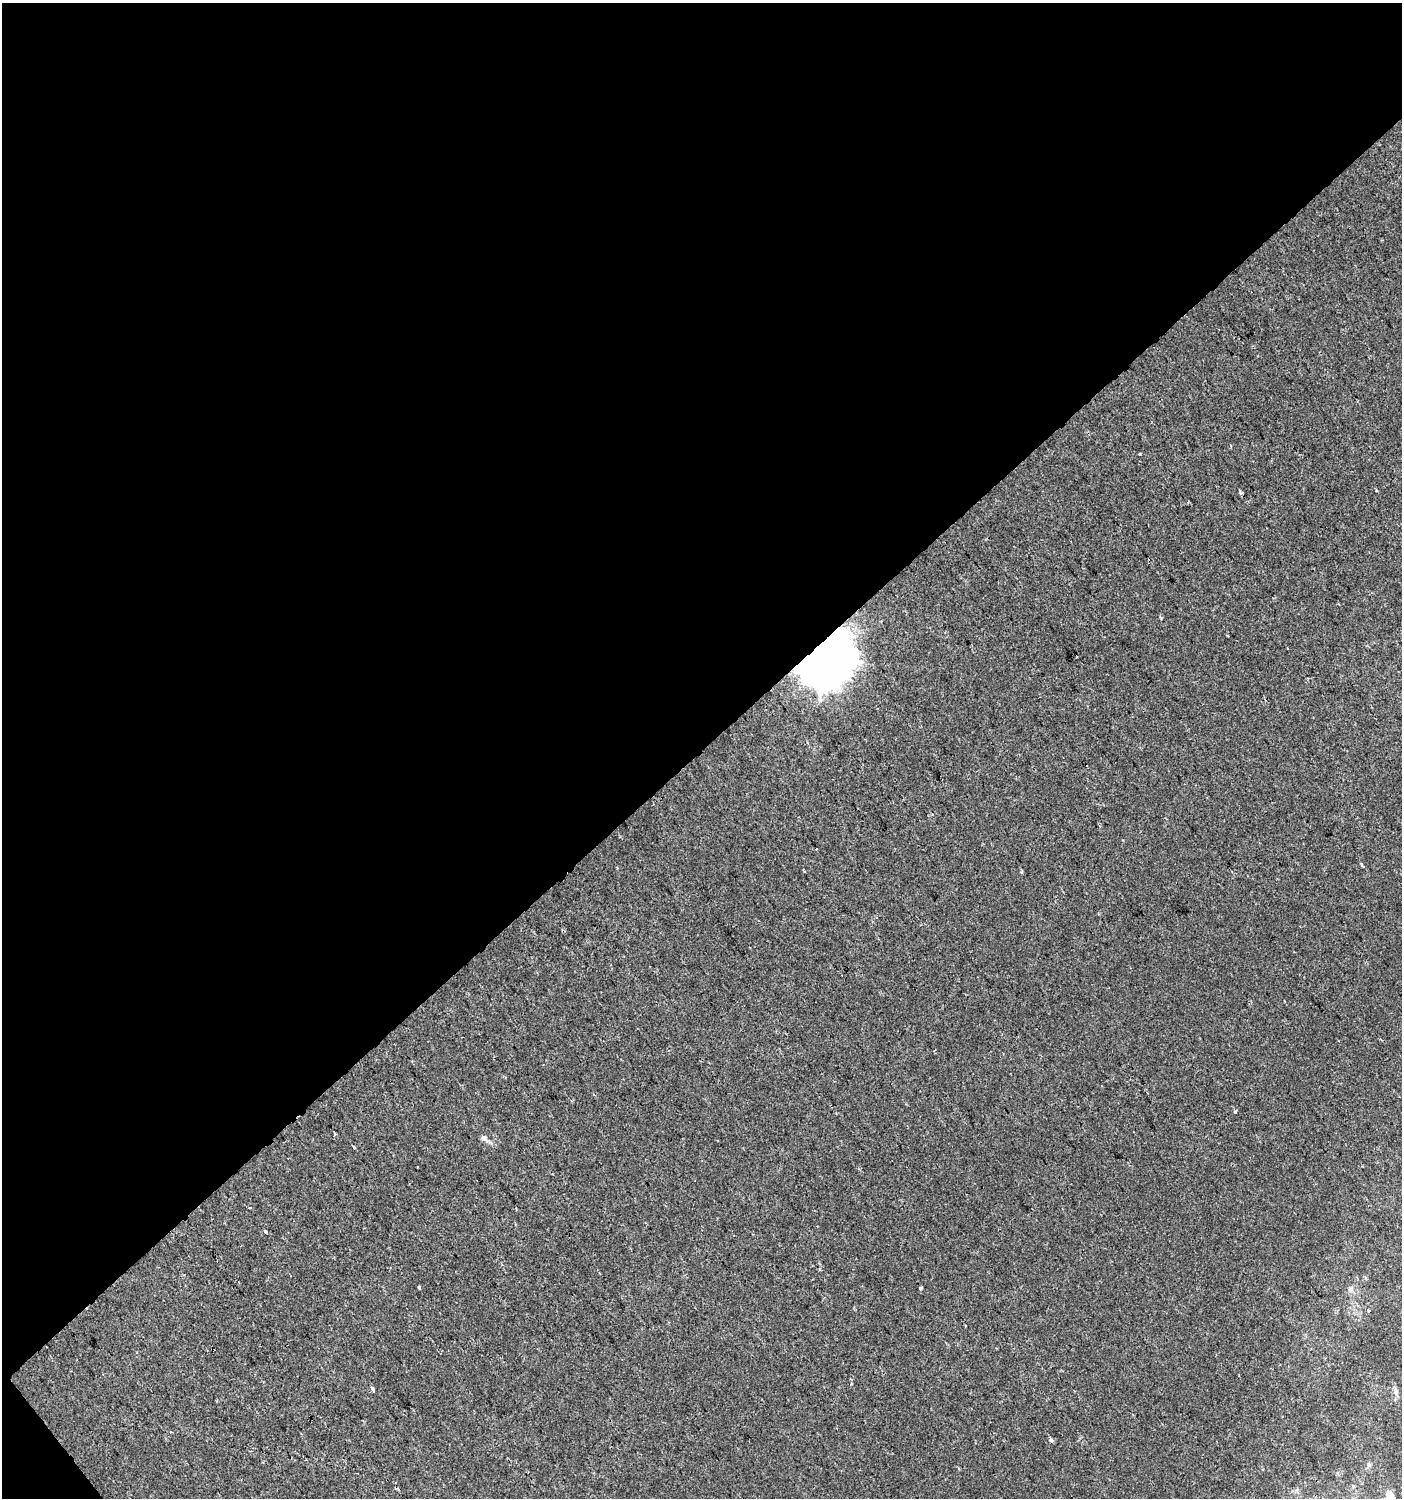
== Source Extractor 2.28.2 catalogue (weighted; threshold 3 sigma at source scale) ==
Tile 1 of 2 x 2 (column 1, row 1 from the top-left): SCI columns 97-1496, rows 1497-2992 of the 2973 x 2992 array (HDU 1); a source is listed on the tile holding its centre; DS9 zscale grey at full resolution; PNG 1404 x 1500 px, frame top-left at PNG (2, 3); no overlay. Shown black and unused: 50% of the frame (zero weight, under 2 of 3 exposures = <1% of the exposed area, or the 3 px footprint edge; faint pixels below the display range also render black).
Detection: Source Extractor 2.28.2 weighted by HDU 2 'WHT'; one run over the whole footprint, this tile lists its part. Background -6.51e-05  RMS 0.0041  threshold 0.0183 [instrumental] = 3 sigma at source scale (4.5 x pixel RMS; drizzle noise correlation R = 1.50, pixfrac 1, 0.0396/0.0396 arcsec/px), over >= 5 px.
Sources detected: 24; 2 cosmic-ray / hot-pixel residue — not listed; the other 22 listed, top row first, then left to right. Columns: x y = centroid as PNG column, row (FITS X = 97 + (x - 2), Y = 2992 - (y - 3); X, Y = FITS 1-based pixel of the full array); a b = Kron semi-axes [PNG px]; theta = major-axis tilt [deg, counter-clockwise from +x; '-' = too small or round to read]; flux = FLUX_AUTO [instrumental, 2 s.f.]
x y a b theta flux
1231 446 4 3 - 0.38
1188 502 3 2 - 0.39
1227 635 3 2 - 0.33
825 659 17 14 49 2200
816 849 3 3 - 1.2
1362 865 5 3 - 0.84
1235 1111 5 3 - 0.59
335 1134 3 3 - 0.5
484 1138 8 7 - 1.5
354 1147 4 3 - 0.47
250 1208 4 2 - 0.57
265 1232 4 4 - 0.55
820 1269 4 3 - 0.4
419 1287 3 3 - 0.63
921 1288 3 3 - 1.4
1351 1289 8 5 74 1.1
1369 1311 3 3 - 0.64
372 1389 4 3 - 16
1396 1392 10 6 -88 1.4
1051 1440 4 3 - 1.7
1369 1465 7 5 -78 0.76
1390 1497 14 8 -77 7
Overlapping masked pixels (flux is a lower limit): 1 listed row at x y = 825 659
Isophote crosses this tile's border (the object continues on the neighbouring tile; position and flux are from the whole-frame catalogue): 1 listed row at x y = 1390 1497
Unlisted compact peaks at least as high as the median listed source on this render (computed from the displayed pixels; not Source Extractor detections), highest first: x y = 1140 454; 1161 618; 1021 872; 851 1384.